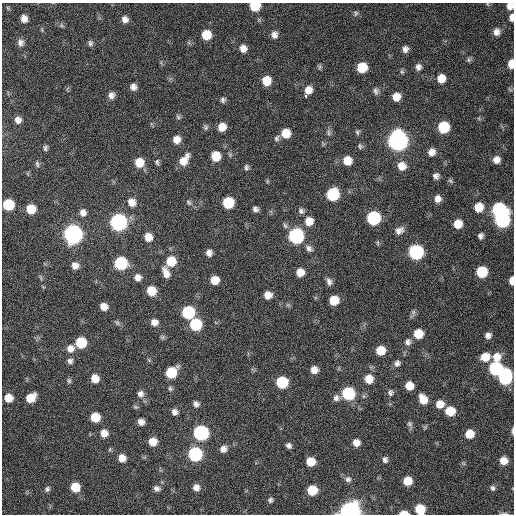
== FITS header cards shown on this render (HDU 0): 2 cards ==
NAXIS1  =                  512 / Axis length
NAXIS2  =                  512 / Axis length

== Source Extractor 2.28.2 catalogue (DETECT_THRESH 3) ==
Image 512 x 512 px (HDU 0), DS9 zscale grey, 1 PNG px = 1 image px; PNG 516 x 516 px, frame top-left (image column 1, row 512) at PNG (2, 3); no overlay
Background 106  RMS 11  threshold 31.7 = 3 sigma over >= 5 px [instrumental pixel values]
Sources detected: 165; all 165 listed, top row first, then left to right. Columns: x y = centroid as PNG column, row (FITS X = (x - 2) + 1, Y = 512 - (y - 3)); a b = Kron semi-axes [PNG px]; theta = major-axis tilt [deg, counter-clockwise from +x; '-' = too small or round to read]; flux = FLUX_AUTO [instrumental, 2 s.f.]
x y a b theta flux
255 6 8 7 - 22000
510 6 7 7 - 5500
356 13 7 6 - 1500
512 18 8 5 87 3900
24 19 8 7 - 5200
125 19 8 7 - 3900
61 25 6 4 -71 1100
496 32 10 8 78 4300
206 35 8 7 - 17000
274 35 8 7 - 3700
20 43 9 8 - 3300
90 43 8 6 90 1800
243 48 8 7 - 5100
405 49 7 6 - 3000
469 60 7 6 - 1500
511 64 8 5 88 9300
320 67 6 5 - 1300
362 67 8 7 - 20000
418 67 8 7 - 3000
402 71 7 5 -70 1200
441 78 8 8 - 8900
266 81 8 7 - 14000
133 87 7 7 - 3400
510 89 8 3 -45 820
308 90 9 7 70 6900
376 91 10 7 -86 2300
111 95 8 7 - 3500
306 96 3 3 - 5100
396 97 7 7 - 8100
223 100 7 6 - 1900
178 117 7 5 -55 1300
18 120 8 7 - 4200
205 127 8 7 - 1600
222 127 8 7 - 8500
443 127 8 8 - 35000
329 132 8 6 -78 1900
357 132 7 6 - 1500
286 133 8 8 - 12000
277 138 10 7 58 2100
176 139 7 7 - 6300
398 140 10 9 - 450000
360 146 8 6 -48 1600
45 148 8 5 76 1600
432 152 8 7 - 5100
216 156 8 8 - 14000
184 160 13 7 57 9200
496 160 8 7 - 5100
347 161 8 8 - 9900
139 162 9 8 - 12000
157 162 7 5 -88 1500
37 164 9 4 -72 1400
402 166 9 9 - 8100
246 167 7 6 - 1700
436 176 7 7 - 2700
267 181 6 3 -72 760
450 181 8 5 -46 1300
333 194 9 8 - 49000
438 199 8 7 - 4500
132 202 9 8 - 7000
189 202 9 5 -45 1800
228 203 8 8 - 29000
8 205 8 7 - 32000
479 207 9 8 - 12000
31 209 7 7 - 16000
255 209 6 5 - 2200
499 209 9 8 - 92000
301 211 7 7 - 2100
83 213 9 8 - 3900
373 218 8 8 - 74000
502 220 9 8 - 120000
309 221 9 9 - 8100
118 222 9 9 - 200000
458 224 8 7 - 11000
399 230 11 8 26 4100
73 234 9 8 - 340000
296 236 9 8 - 130000
480 236 7 6 - 2400
148 237 8 8 - 7000
309 248 10 8 -47 2800
416 252 8 8 - 110000
209 253 6 6 - 3500
171 261 9 8 - 18000
121 263 8 8 - 56000
75 266 8 8 - 4300
300 272 7 7 - 7900
482 272 8 8 - 29000
166 273 13 7 -69 5900
138 277 8 7 - 4100
41 278 7 4 -71 1100
215 280 7 7 - 9100
512 280 7 4 90 6100
329 282 10 6 -74 2800
151 291 7 7 - 14000
268 295 7 7 - 6400
334 300 7 7 - 14000
288 305 7 4 -18 1200
104 307 7 6 - 6400
188 312 8 8 - 58000
413 312 10 6 89 2000
154 322 8 7 - 4500
117 323 8 5 -69 1500
196 324 8 8 - 42000
418 334 8 8 - 14000
488 336 7 6 - 3200
81 342 7 7 - 27000
408 342 10 9 - 3300
70 348 10 9 - 5200
381 350 7 7 - 13000
485 357 10 8 -13 11000
496 357 12 10 -87 8600
70 361 7 7 - 2300
397 363 8 7 - 2600
495 368 8 8 - 81000
314 370 7 7 - 5200
171 372 9 7 47 29000
505 377 11 8 83 90000
95 379 7 7 - 8800
369 379 8 8 - 10000
69 381 6 6 - 1300
282 382 8 8 - 41000
409 386 7 7 - 10000
170 389 7 5 -50 1400
390 392 8 7 - 2200
348 393 8 8 - 62000
140 394 9 8 - 3700
8 398 7 7 - 10000
31 398 9 7 36 12000
336 398 9 8 - 3000
423 399 9 7 -62 11000
196 404 7 6 - 2700
440 404 8 8 - 7900
135 407 7 5 -20 1100
450 411 8 7 - 17000
175 412 7 6 - 3100
95 417 7 7 - 17000
141 422 6 5 - 3800
409 424 7 7 - 1700
513 431 8 2 -89 1500
104 433 8 7 - 6400
201 433 8 8 - 130000
469 434 7 7 - 12000
153 442 7 6 - 9000
356 443 7 7 - 5700
289 446 6 5 - 2200
110 449 6 4 72 790
223 449 8 7 - 3700
195 454 8 8 - 91000
122 458 7 7 - 7400
385 460 8 6 -86 2300
503 461 7 7 - 8000
310 462 7 7 - 11000
463 463 6 4 -18 950
348 479 8 7 - 2300
407 481 7 7 - 12000
75 487 7 7 - 15000
196 487 8 7 - 4000
157 488 8 7 - 2700
492 488 7 6 - 1800
47 489 8 7 - 1900
312 490 7 7 - 18000
270 500 6 5 - 1600
420 509 8 8 - 19000
350 511 9 7 7 450000
404 513 8 4 0 7500
504 514 11 3 0 1400
At the frame edge (FLAGS 8, measured only in part): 10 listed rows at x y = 255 6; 510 6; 512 18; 511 64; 512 280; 513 431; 420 509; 350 511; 404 513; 504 514